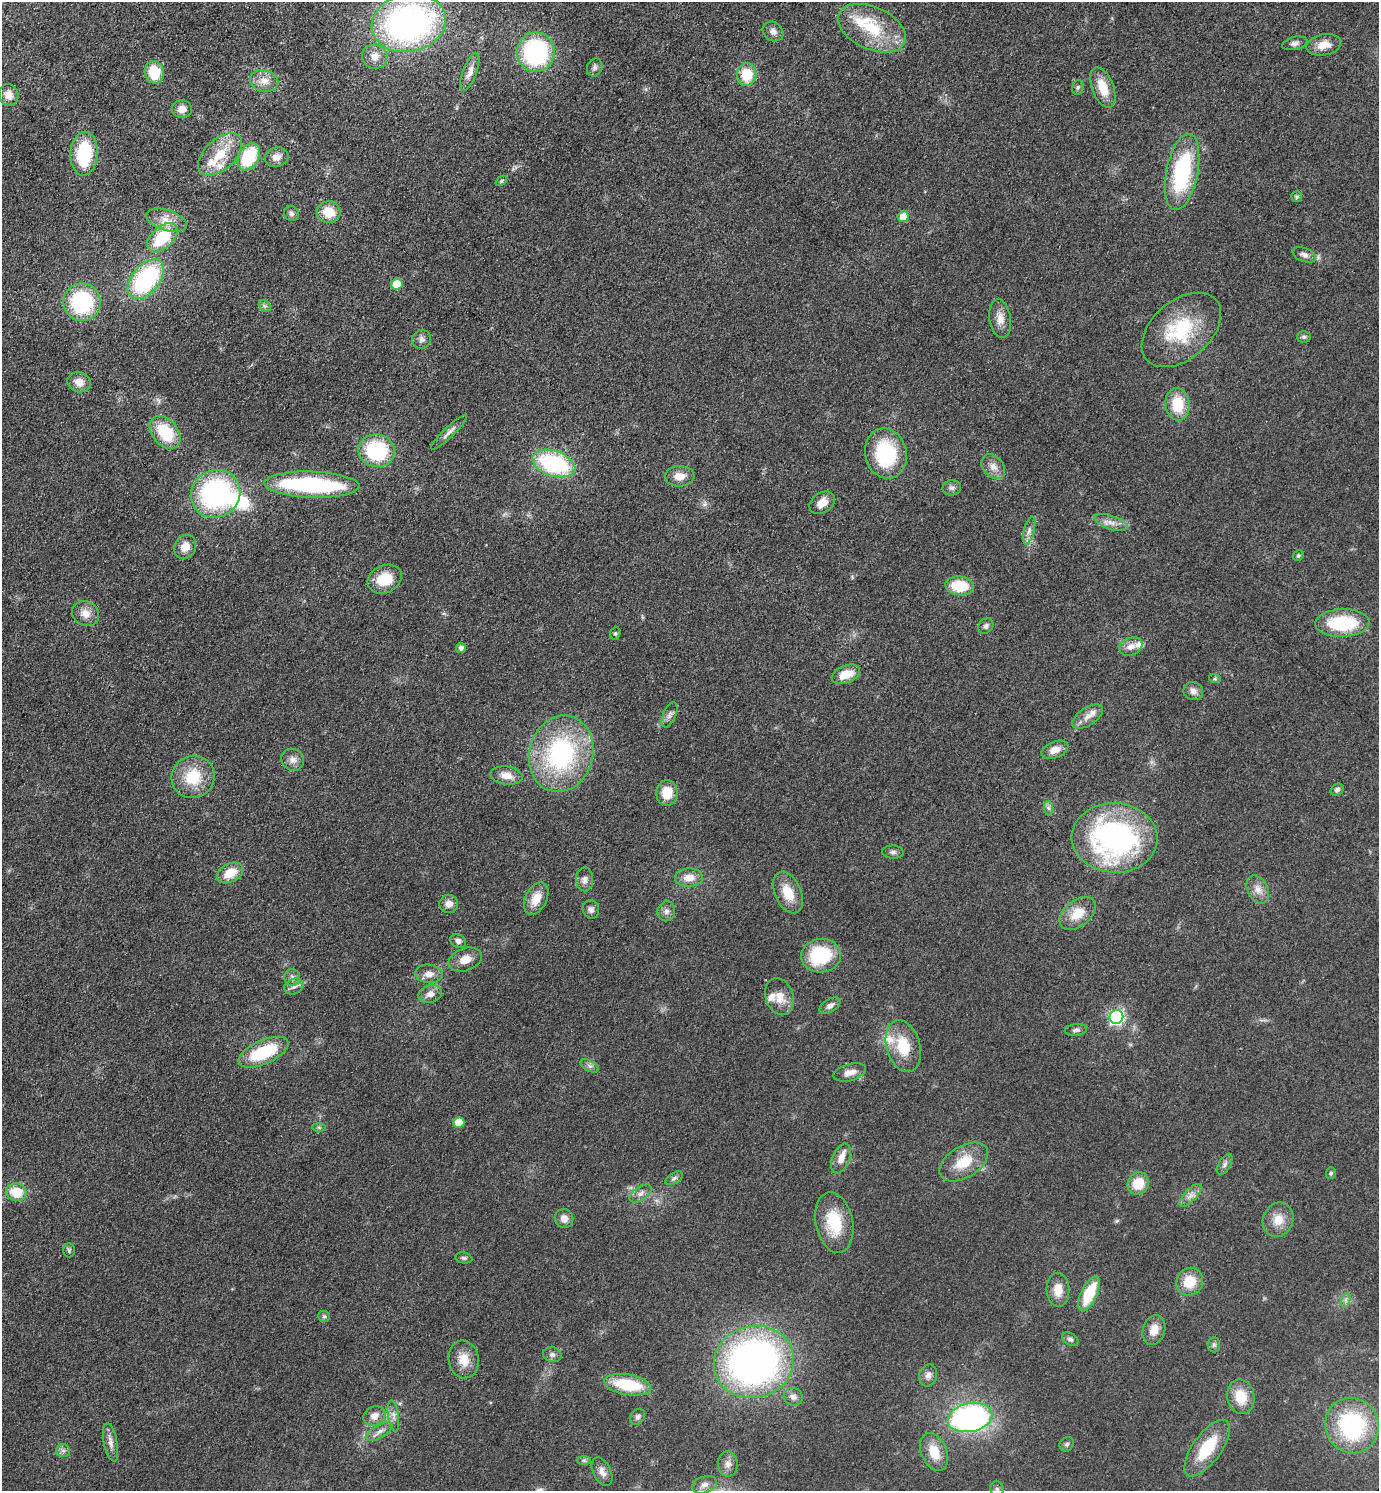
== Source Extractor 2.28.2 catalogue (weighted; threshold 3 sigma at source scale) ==
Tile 11 of 4 x 4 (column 3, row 3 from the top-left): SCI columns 3053-4429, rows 1491-2979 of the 5962 x 5959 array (HDU 1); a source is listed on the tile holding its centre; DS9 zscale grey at full resolution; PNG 1381 x 1493 px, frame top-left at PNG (2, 2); each listed source drawn as its Kron ellipse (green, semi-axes under 4 px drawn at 4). Shown black and unused: <1% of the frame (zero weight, under 3 of 4 exposures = <1% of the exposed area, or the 3 px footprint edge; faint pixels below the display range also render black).
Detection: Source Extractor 2.28.2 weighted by HDU 2 'WHT'; one run over the whole footprint, this tile lists its part. Background 0.0779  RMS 0.0064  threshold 0.029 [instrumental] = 3 sigma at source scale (4.5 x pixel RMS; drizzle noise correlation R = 1.50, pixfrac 1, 0.05/0.05 arcsec/px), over >= 5 px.
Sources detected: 159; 2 inside a brighter object's white glare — neither listed nor drawn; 8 inside a brighter listed object's ellipse — not listed separately; the other 149 listed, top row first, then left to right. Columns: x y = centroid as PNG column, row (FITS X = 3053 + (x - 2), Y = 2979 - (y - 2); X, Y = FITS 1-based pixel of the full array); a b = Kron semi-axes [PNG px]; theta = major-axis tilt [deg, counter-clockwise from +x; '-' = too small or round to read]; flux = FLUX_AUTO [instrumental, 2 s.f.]
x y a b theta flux
409 23 38 29 12 230
872 28 36 21 -24 32
773 32 11 9 -37 3.5
1295 43 13 6 14 2.8
1324 45 17 10 11 8.7
536 52 20 19 - 90
375 56 13 12 - 6.6
595 67 9 7 66 2.2
154 72 11 9 -78 21
470 72 20 7 69 4.9
747 75 11 9 88 19
264 81 14 10 -12 6.6
1078 87 7 5 74 1.4
1103 88 21 10 -69 14
8 95 11 9 -70 5.6
182 109 10 8 -4 4.9
84 154 22 13 86 39
220 154 26 15 43 19
249 157 14 10 59 37
277 157 12 9 16 5.1
1182 172 39 15 79 72
501 181 6 4 38 1
1297 197 5 5 - 1.3
329 212 11 11 - 13
291 214 8 7 - 1.9
903 217 5 5 - 10
166 220 21 10 -17 8.8
162 238 18 10 43 34
1304 255 12 7 -21 3.3
146 279 23 13 50 89
397 284 6 5 - 16
82 302 19 18 - 62
265 306 7 5 -44 1.4
1000 319 19 10 -82 6.9
1181 330 46 29 41 47
1304 337 7 5 2 1.3
422 339 9 9 - 2.7
79 382 12 10 -16 6.4
1178 404 16 12 -84 20
165 432 18 12 -50 29
449 432 24 5 44 4.1
377 451 18 16 -9 54
886 453 25 20 -75 48
554 464 22 12 -18 74
993 467 14 10 -48 5.3
680 476 15 10 2 7.1
312 485 47 13 -2 110
952 488 9 7 12 2.4
216 494 25 23 36 110
822 503 14 10 33 7
1111 522 18 6 -19 4.9
1029 530 14 5 75 3.2
185 547 12 10 62 7.4
1298 556 5 5 - 1.1
385 579 18 13 24 18
959 586 14 9 -8 23
86 613 14 12 -32 6.8
1342 623 27 14 2 40
986 626 8 7 - 2.2
615 633 6 5 - 1.1
1131 646 12 8 22 5.4
461 648 5 5 - 2.4
846 674 15 8 20 12
1215 679 6 4 -18 0.82
1193 691 10 9 - 3.8
669 715 13 6 66 2.7
1088 717 17 8 34 5.5
1055 750 14 8 21 5.4
561 754 38 32 75 97
293 760 12 10 -28 4.6
506 776 16 9 -8 7.2
193 777 22 21 - 24
1337 790 7 5 42 2
667 793 13 11 -88 12
1048 808 7 4 -89 1.6
1115 838 43 34 -3 160
893 852 10 6 -2 2
230 873 14 9 26 12
689 878 14 9 2 7.6
585 879 12 8 -89 3.5
1258 890 15 10 -64 5.8
788 892 22 13 -66 14
536 898 17 10 63 10
449 904 9 9 - 4.7
591 909 9 8 - 2.4
666 911 10 8 77 3
1078 913 20 13 40 14
458 941 8 7 - 2.6
821 956 20 16 6 41
465 960 17 11 20 8.1
429 974 14 9 -5 5.2
292 977 8 8 - 2.5
294 986 10 7 20 3.1
430 994 12 8 14 4.7
780 997 19 14 -70 9.4
830 1006 11 6 31 3.4
1116 1017 7 6 - 140
1076 1030 11 5 7 2
903 1046 26 17 -74 22
263 1052 27 12 24 36
590 1066 10 5 -26 2.1
850 1072 17 8 16 5.5
459 1123 5 5 - 13
319 1127 7 4 -1 1.1
841 1158 15 8 68 5.6
964 1162 27 15 32 19
1225 1164 12 6 61 2.3
1331 1173 6 5 - 1.1
674 1178 10 5 32 1.7
1138 1183 11 10 - 15
16 1192 10 9 - 18
641 1193 12 6 36 3.3
1190 1195 14 6 47 3.9
564 1219 9 9 - 4.6
1278 1220 17 15 67 9.9
834 1222 31 18 -78 26
69 1250 7 5 -89 1.3
464 1258 8 5 -10 1.4
1190 1282 14 13 - 15
1058 1290 17 11 -88 9
1089 1294 19 8 65 28
1346 1300 7 4 72 1.8
324 1316 6 5 - 1.1
1154 1330 15 11 72 7.5
1070 1339 9 6 -31 1.9
1214 1345 7 6 - 1.7
552 1355 9 7 -16 2.4
464 1359 19 15 -81 11
754 1362 40 36 14 310
928 1375 11 9 73 3.4
628 1385 24 10 -10 34
793 1397 10 8 -26 3.2
1241 1397 17 13 -79 15
374 1416 11 9 27 5.7
393 1416 16 5 -82 3.5
638 1417 8 7 - 2.2
970 1417 22 14 12 170
1352 1426 28 26 -64 71
379 1431 15 6 31 3.7
111 1442 19 6 -79 4.4
1067 1444 8 6 43 1.6
1207 1448 33 14 54 29
63 1451 7 6 - 2
934 1452 20 12 -66 13
584 1460 7 4 -1 1.3
728 1464 12 10 -85 4
602 1472 15 9 -64 4.9
704 1485 13 8 18 4.2
997 1489 8 6 -88 1.9
Isophote crosses this tile's border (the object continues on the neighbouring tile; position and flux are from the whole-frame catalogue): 2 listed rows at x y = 409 23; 997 1489